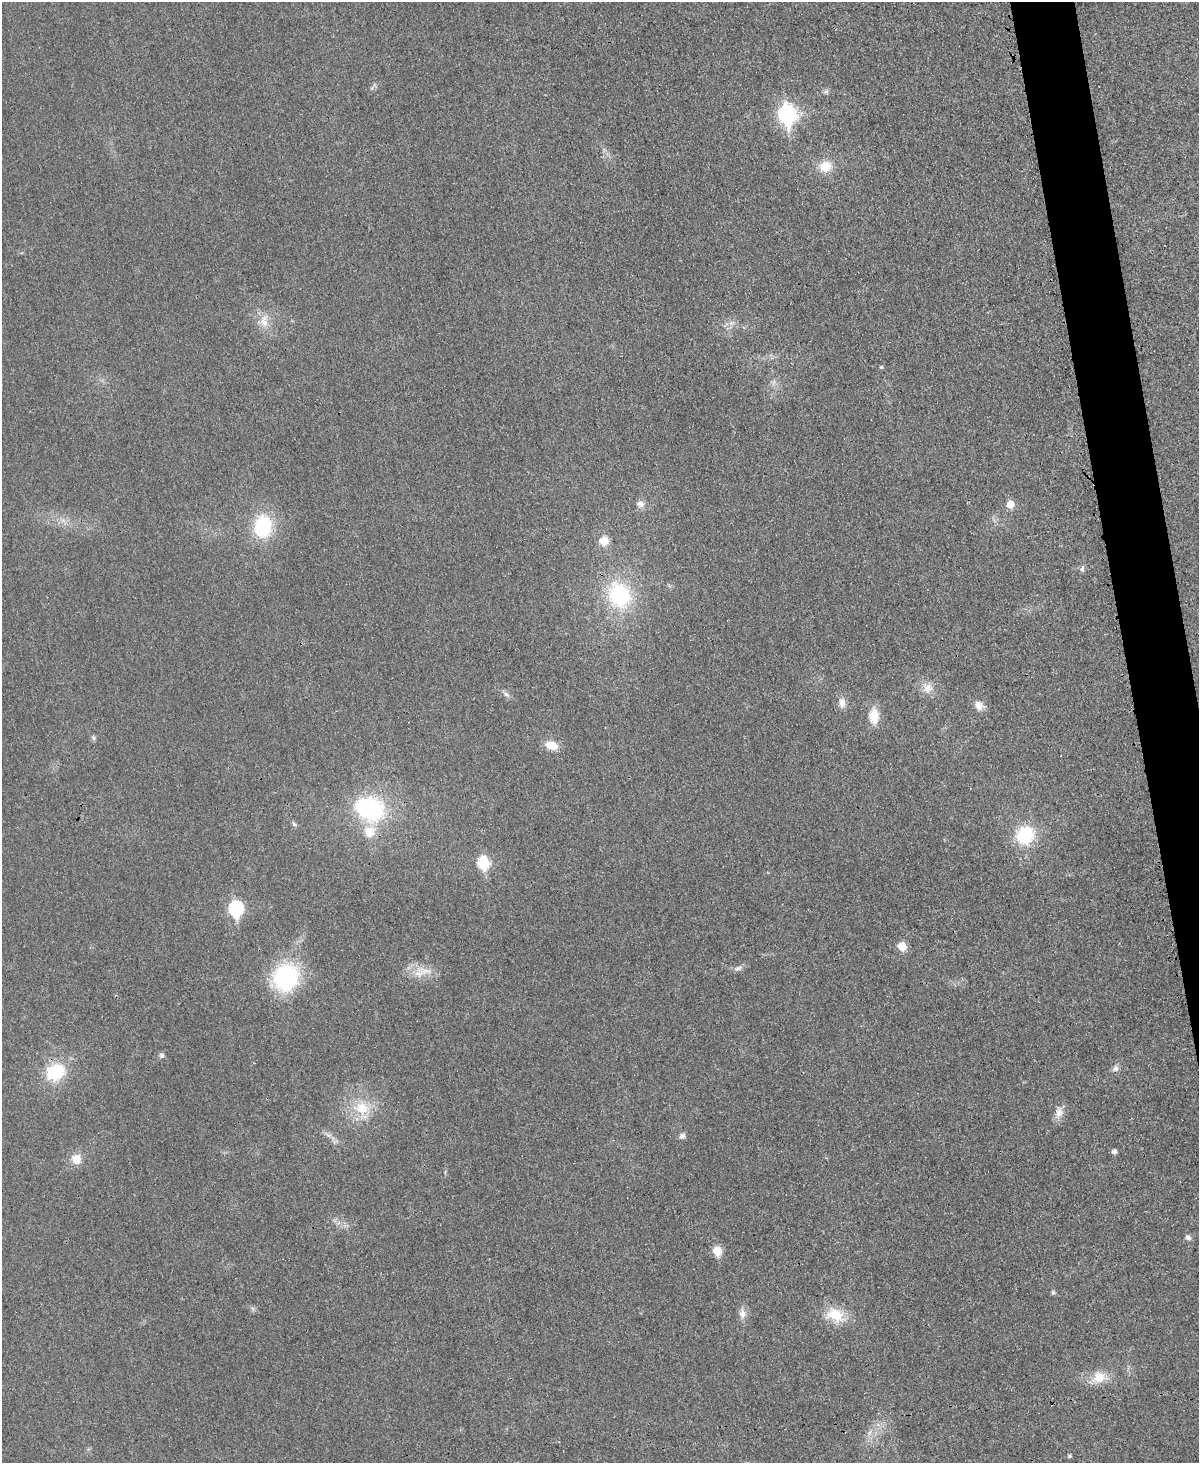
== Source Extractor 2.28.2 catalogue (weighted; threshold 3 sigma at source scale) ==
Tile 6 of 4 x 3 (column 2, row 2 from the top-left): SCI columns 1212-2408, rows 1716-3176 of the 4803 x 4779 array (HDU 1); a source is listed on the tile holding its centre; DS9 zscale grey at full resolution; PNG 1201 x 1465 px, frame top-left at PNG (2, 2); no overlay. Shown black and unused: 3% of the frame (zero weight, under 3 of 4 exposures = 1% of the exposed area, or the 3 px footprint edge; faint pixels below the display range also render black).
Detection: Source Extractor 2.28.2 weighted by HDU 2 'WHT'; one run over the whole footprint, this tile lists its part. Background 0.0344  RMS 0.0066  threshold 0.0296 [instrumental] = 3 sigma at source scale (4.5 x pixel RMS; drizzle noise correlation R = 1.50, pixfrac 1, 0.05/0.05 arcsec/px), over >= 5 px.
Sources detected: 47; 1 inside a brighter object's white glare — not listed; the other 46 listed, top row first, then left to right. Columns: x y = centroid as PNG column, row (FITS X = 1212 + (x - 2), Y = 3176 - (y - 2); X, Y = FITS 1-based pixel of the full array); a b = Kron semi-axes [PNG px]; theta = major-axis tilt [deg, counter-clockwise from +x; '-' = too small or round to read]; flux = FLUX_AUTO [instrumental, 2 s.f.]
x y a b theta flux
826 92 7 5 1 1.4
787 114 9 8 - 230
825 166 14 12 15 12
264 321 19 10 -90 8.3
731 323 6 6 - 2.3
881 367 5 4 - 0.78
640 504 9 8 - 3.8
1010 504 6 6 - 11
263 526 22 18 82 43
604 541 11 10 - 7.2
1082 569 8 6 75 1.6
619 595 28 23 -67 56
927 688 17 14 -59 7.8
506 694 10 5 -30 2.1
842 703 14 8 -89 4.9
979 705 14 11 -39 5.3
874 716 15 10 89 14
93 738 7 5 -61 1.3
551 745 13 8 -17 11
373 809 23 19 -71 68
294 824 8 5 -59 1.3
369 832 15 14 - 12
1025 835 19 18 - 35
484 863 7 6 - 53
236 909 8 7 - 95
902 946 6 6 - 15
738 968 12 6 26 2.5
426 971 36 8 -8 10
286 977 23 21 68 86
162 1055 7 6 - 1.8
1115 1069 8 7 - 2.6
55 1072 19 16 30 33
361 1108 23 18 -15 20
1059 1112 17 11 77 5.9
328 1135 8 4 -37 2
682 1136 8 7 - 2.2
1114 1151 5 5 - 2.7
76 1159 13 11 -68 8.3
1188 1237 8 6 -24 1.9
717 1251 6 6 - 19
1053 1293 6 5 - 1.1
742 1313 15 8 -87 4.5
835 1315 25 16 -20 18
1098 1377 19 17 25 12
869 1433 9 4 71 1.8
1069 1456 5 4 - 1.2